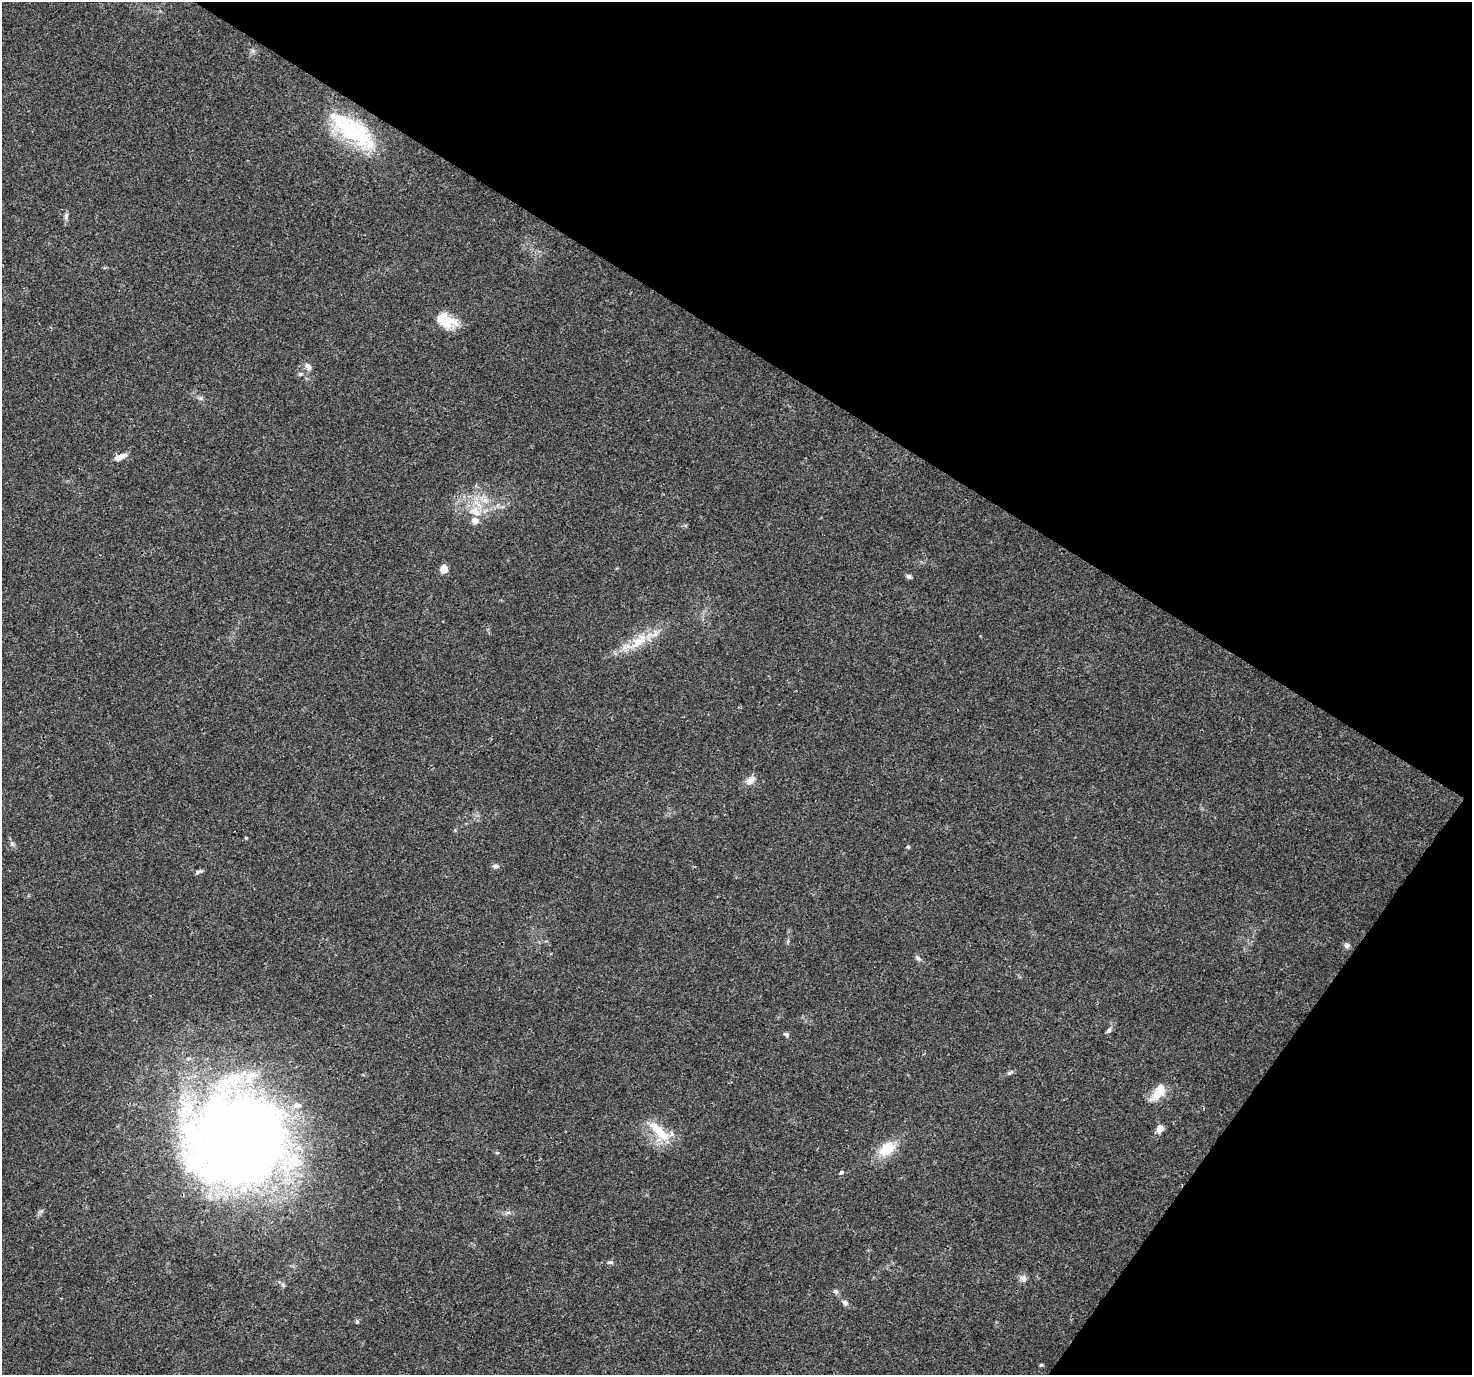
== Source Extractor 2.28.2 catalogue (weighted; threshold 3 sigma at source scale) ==
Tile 8 of 4 x 4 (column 4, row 2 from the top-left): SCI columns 4445-5914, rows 2982-4354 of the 5958 x 6028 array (HDU 1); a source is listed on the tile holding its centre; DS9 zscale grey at full resolution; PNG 1474 x 1377 px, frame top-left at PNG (2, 2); no overlay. Shown black and unused: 32% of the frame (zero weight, under 3 of 4 exposures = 5% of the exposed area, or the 3 px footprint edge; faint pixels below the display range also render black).
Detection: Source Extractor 2.28.2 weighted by HDU 2 'WHT'; one run over the whole footprint, this tile lists its part. Background 0.0158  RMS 0.0026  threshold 0.0117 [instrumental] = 3 sigma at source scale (4.5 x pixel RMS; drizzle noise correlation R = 1.50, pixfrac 1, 0.0396/0.0396 arcsec/px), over >= 5 px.
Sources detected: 41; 1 inside a brighter object's white glare — not listed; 3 inside a brighter listed object's ellipse — not listed separately; the other 37 listed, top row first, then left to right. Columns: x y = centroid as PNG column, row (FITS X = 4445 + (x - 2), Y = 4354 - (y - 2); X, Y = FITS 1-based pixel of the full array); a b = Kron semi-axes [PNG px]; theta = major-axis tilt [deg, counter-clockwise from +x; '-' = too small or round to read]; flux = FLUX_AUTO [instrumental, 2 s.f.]
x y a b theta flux
353 131 58 21 -36 26
66 216 11 5 80 0.77
446 321 26 15 -24 5.8
308 367 11 7 -59 1.2
300 374 7 5 -6 0.47
200 398 6 6 - 0.56
120 457 17 6 21 1.9
475 511 20 13 -25 5.3
444 569 8 7 - 2.6
909 576 7 5 -35 0.57
639 641 31 15 36 7.3
750 781 13 10 39 1.8
246 838 4 3 - 0.22
12 844 8 5 -45 0.58
908 847 5 4 - 0.32
496 866 9 5 0 0.71
199 872 11 4 17 0.57
1347 945 8 6 1 0.86
918 958 9 5 -37 0.67
1109 1030 9 6 57 0.7
786 1035 9 5 -41 0.56
1010 1072 9 5 33 0.53
1158 1092 20 9 54 5.6
1160 1128 10 8 64 1.6
658 1131 38 11 -44 7.1
239 1140 109 104 13 270
887 1149 24 15 35 6.3
841 1172 6 5 - 0.54
41 1211 9 4 35 0.56
508 1213 7 4 18 0.53
610 1262 9 4 4 0.52
1023 1278 12 7 -19 1.1
283 1285 6 5 - 0.51
835 1291 7 6 - 0.63
845 1303 8 6 -47 1
357 1322 5 5 - 0.37
1041 1365 5 4 - 0.32